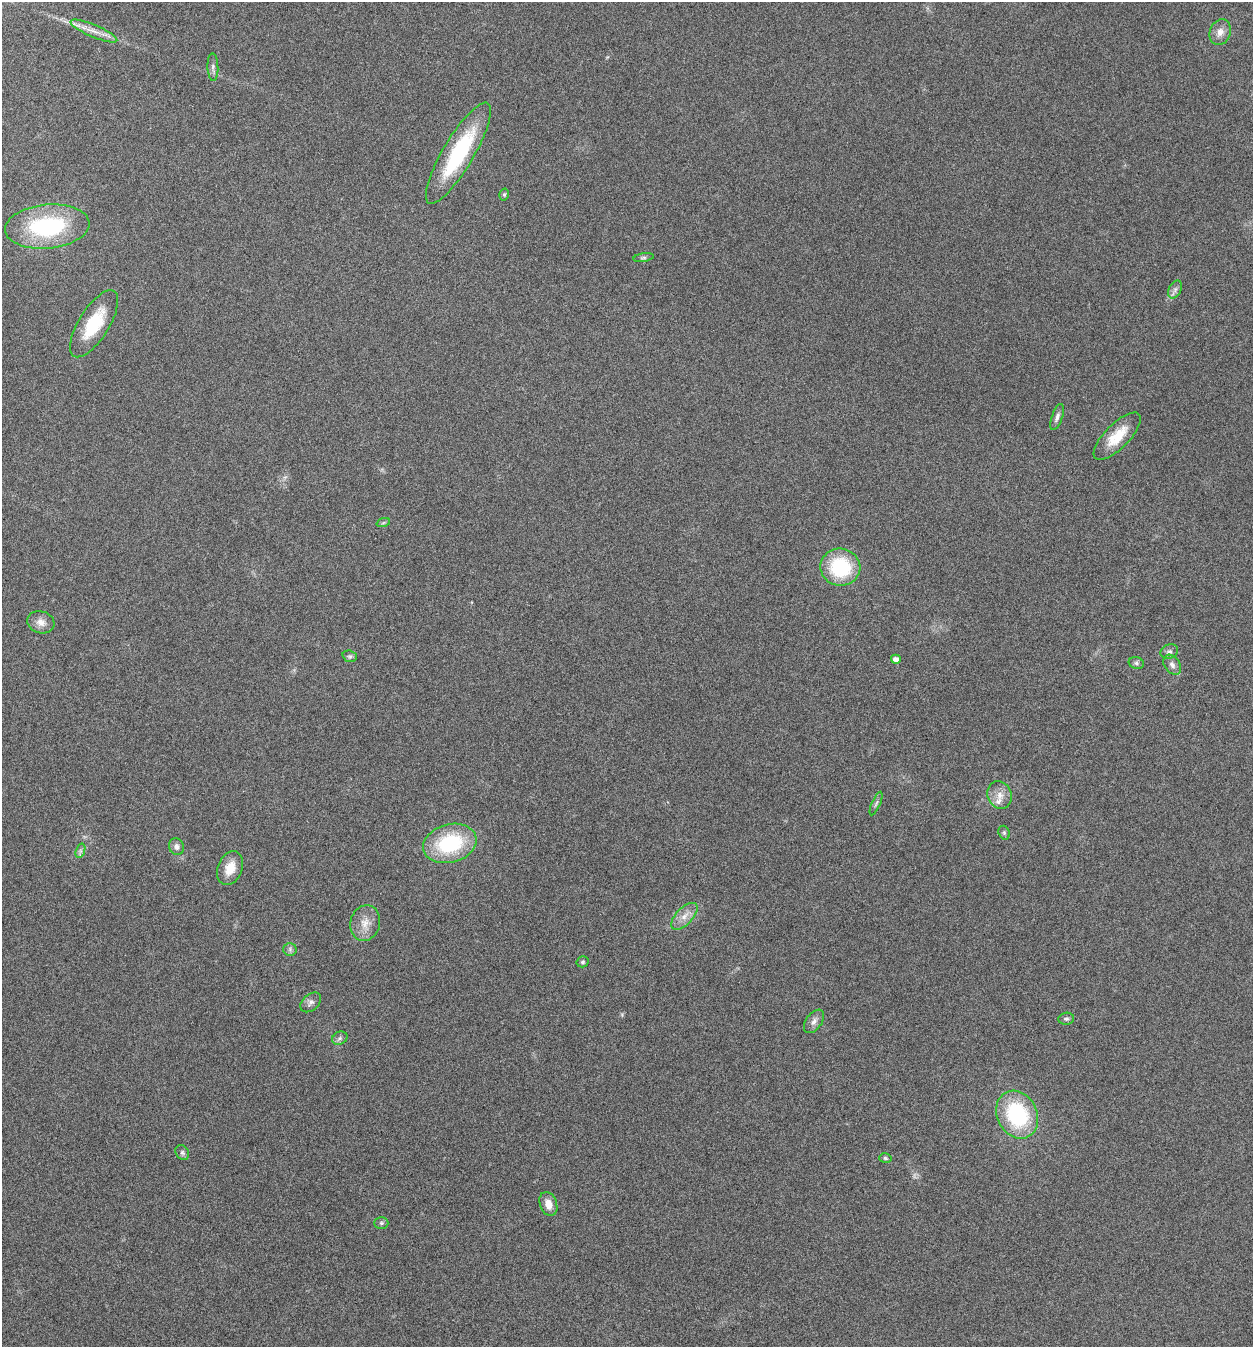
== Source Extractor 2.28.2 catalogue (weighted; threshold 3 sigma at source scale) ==
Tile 11 of 4 x 4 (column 3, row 3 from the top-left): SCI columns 2769-4019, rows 1348-2692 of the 5409 x 5398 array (HDU 1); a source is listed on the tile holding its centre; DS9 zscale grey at full resolution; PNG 1255 x 1349 px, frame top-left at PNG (2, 2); each listed source drawn as its Kron ellipse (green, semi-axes under 4 px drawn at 4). Nothing masked; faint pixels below the display range render black.
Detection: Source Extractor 2.28.2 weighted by HDU 2 'WHT'; one run over the whole footprint, this tile lists its part. Background 0.136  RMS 0.0052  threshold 0.0214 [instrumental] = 3 sigma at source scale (4.09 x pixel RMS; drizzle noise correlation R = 1.36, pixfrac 0.8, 0.05/0.05 arcsec/px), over >= 5 px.
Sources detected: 40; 1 inside a brighter listed object's ellipse — not listed separately; the other 39 listed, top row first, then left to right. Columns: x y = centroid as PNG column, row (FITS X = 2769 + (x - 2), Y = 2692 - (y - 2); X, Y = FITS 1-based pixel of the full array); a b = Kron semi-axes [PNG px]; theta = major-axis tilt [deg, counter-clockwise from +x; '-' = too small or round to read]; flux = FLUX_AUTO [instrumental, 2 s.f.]
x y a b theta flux
94 31 25 6 -23 5.4
1220 32 13 10 70 4
213 67 14 5 -87 1.6
458 153 58 15 59 44
504 195 6 4 74 0.82
47 226 42 22 5 52
643 258 10 3 9 0.85
1175 289 9 6 64 1.6
94 324 38 15 58 22
1057 417 13 5 70 2.1
1117 436 31 12 45 12
383 523 7 4 19 0.76
840 567 20 18 -10 32
41 622 14 11 -18 3.9
1169 652 9 7 20 1.7
350 656 7 5 -19 1.1
896 659 5 4 - 2.4
1136 663 8 6 -17 1.2
1172 665 11 7 -57 2.5
1000 795 14 12 -63 4.8
876 803 13 3 66 1.2
1004 833 7 5 -70 0.98
450 843 27 19 15 38
176 847 8 7 - 2
80 851 7 4 72 1.2
230 868 17 12 68 8.2
684 916 17 8 46 4.8
365 923 18 15 75 6.4
290 949 6 6 - 1.2
583 962 6 5 - 0.91
311 1002 12 8 41 2.2
1066 1019 8 6 8 1.1
814 1021 13 7 53 2.6
340 1038 8 6 28 1.4
1017 1115 25 20 -64 45
182 1152 8 6 -58 1.2
885 1158 6 4 -16 0.79
548 1204 12 8 -70 4.7
381 1223 7 6 - 0.99